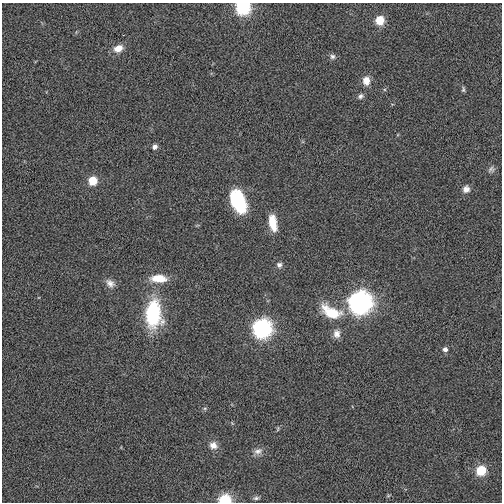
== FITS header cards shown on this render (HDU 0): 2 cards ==
NAXIS1  =                  500
NAXIS2  =                  500

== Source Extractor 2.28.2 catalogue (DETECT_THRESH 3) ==
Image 500 x 500 px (HDU 0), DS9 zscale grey, 1 PNG px = 1 image px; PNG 504 x 504 px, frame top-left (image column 1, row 500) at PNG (2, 3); no overlay
Background 4.52e-04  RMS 0.009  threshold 0.0269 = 3 sigma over >= 5 px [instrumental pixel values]
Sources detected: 30; all 30 listed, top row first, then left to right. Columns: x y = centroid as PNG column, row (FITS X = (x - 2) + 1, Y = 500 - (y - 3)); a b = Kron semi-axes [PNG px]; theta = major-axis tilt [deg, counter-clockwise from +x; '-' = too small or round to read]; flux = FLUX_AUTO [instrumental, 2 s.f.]
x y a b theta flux
243 7 7 7 - 110
380 20 6 6 - 20
118 48 10 7 23 6.7
332 56 7 7 - 1.8
366 81 10 8 -89 5.9
463 89 7 4 83 1
360 96 8 6 33 1.8
154 147 6 5 - 2.6
491 169 10 8 21 1.9
93 181 6 6 - 18
466 189 10 9 - 3.2
238 201 21 12 -68 46
273 223 19 8 -79 11
279 265 7 7 - 2.1
158 278 18 8 -2 11
110 283 13 9 -40 3.9
360 302 9 9 - 430
331 312 25 12 -27 21
153 313 22 13 88 61
262 328 8 8 - 220
337 334 11 9 -82 3.8
445 349 6 6 - 2.5
205 408 6 4 18 0.85
278 429 7 3 81 0.69
213 445 10 9 - 4.5
258 451 13 9 12 3.5
481 471 7 6 - 24
388 496 6 4 19 0.69
256 498 9 5 12 1.6
225 500 6 5 - 61
At the frame edge (FLAGS 8, measured only in part): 2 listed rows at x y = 243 7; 225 500